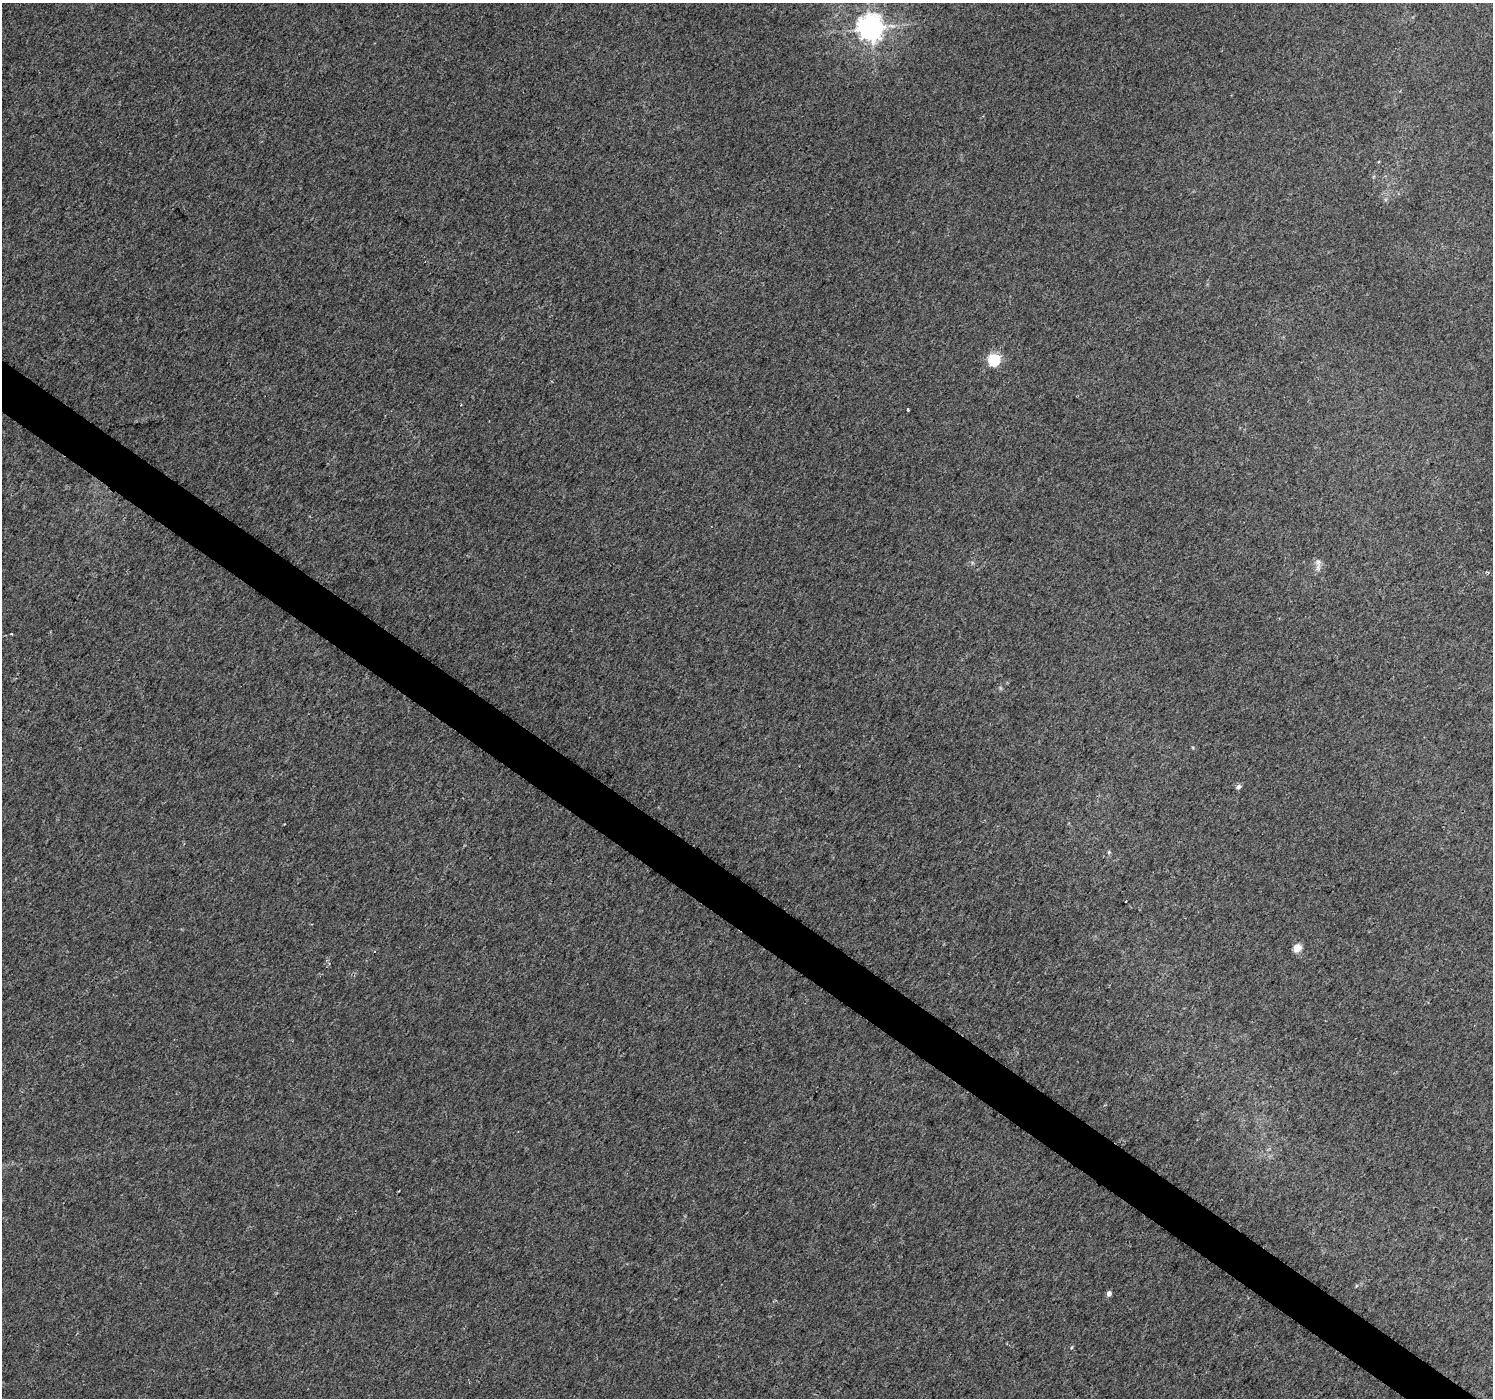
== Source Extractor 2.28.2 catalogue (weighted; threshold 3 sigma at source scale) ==
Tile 6 of 4 x 4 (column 2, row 2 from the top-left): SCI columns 1497-2987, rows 3040-4435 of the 5973 x 6013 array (HDU 1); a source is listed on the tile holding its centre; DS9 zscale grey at full resolution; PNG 1495 x 1400 px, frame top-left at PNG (2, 3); no overlay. Shown black and unused: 3% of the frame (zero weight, under 2 of 3 exposures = <1% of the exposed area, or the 3 px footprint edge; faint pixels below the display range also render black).
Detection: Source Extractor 2.28.2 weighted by HDU 2 'WHT'; one run over the whole footprint, this tile lists its part. Background 0.011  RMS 0.01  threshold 0.0457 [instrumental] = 3 sigma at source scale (4.5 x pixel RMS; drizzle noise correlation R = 1.50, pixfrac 1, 0.0396/0.0396 arcsec/px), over >= 5 px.
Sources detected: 11; all 11 listed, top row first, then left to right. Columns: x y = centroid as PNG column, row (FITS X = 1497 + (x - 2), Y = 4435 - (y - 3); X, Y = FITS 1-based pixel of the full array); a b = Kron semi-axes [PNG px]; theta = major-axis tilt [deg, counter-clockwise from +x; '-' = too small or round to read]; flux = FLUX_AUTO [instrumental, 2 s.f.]
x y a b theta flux
870 28 8 8 - 1100
994 360 6 6 - 130
907 409 3 3 - 2.2
1318 562 12 6 -85 4.8
1238 787 7 5 30 2.9
1109 852 5 4 - 1.3
1125 901 3 2 - 1.3
1297 948 5 5 - 25
1356 1286 5 3 - 0.87
1109 1293 5 4 - 4.3
1072 1347 5 3 - 0.9